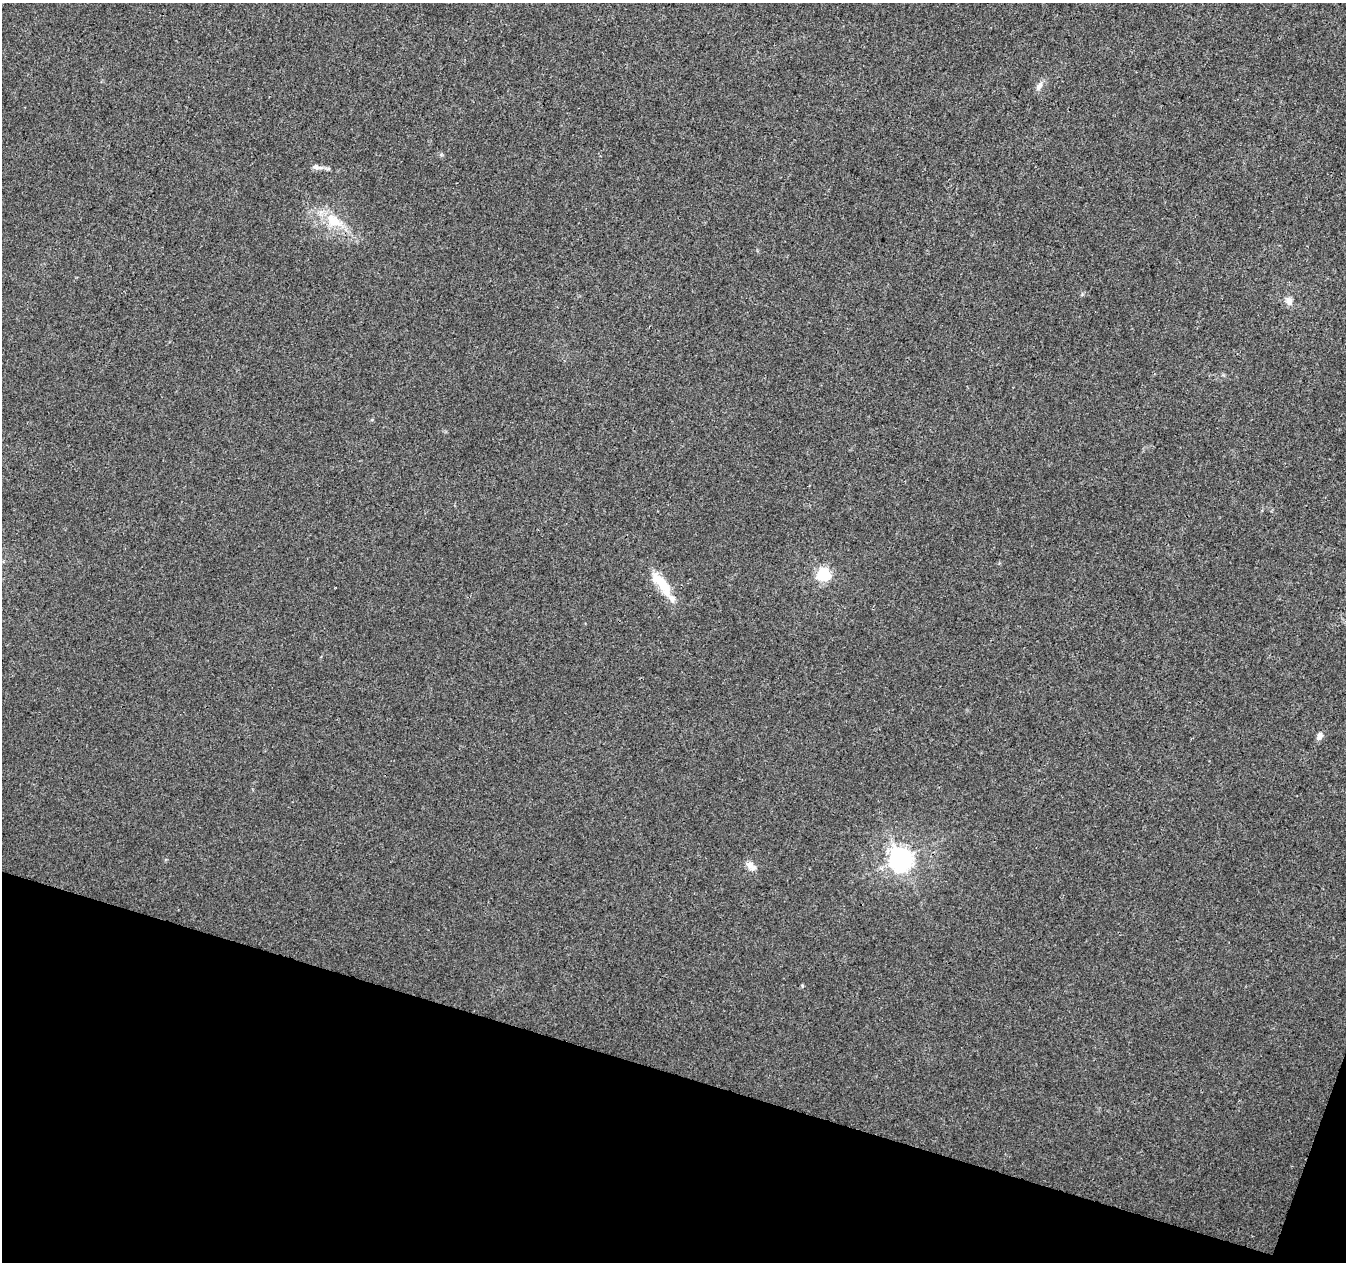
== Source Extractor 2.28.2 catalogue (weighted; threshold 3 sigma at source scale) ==
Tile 15 of 4 x 4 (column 3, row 4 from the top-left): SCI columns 2689-4032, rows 220-1479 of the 5385 x 5542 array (HDU 1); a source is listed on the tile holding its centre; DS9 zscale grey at full resolution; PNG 1348 x 1264 px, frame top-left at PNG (2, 3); no overlay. Shown black and unused: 15% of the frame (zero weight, under 3 of 4 exposures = <1% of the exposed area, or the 3 px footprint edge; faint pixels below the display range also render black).
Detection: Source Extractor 2.28.2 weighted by HDU 2 'WHT'; one run over the whole footprint, this tile lists its part. Background 0.00635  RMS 0.0029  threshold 0.013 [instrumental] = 3 sigma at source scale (4.5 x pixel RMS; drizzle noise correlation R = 1.50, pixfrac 1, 0.0396/0.0396 arcsec/px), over >= 5 px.
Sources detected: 12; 1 inside a brighter object's white glare — not listed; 1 inside a brighter listed object's ellipse — not listed separately; the other 10 listed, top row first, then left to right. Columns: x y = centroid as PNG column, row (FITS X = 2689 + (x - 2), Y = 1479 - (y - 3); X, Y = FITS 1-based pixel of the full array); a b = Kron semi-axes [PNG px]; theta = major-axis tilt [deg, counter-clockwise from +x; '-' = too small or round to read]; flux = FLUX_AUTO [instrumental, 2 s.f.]
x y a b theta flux
1039 86 13 7 60 1.4
316 167 8 7 - 1
333 221 25 17 -37 8
1289 301 10 8 -77 1.7
823 574 6 6 - 45
664 585 28 14 -71 6.3
1319 736 9 7 63 1.3
901 859 8 7 - 230
751 866 16 8 -35 1.9
802 986 5 3 - 0.32